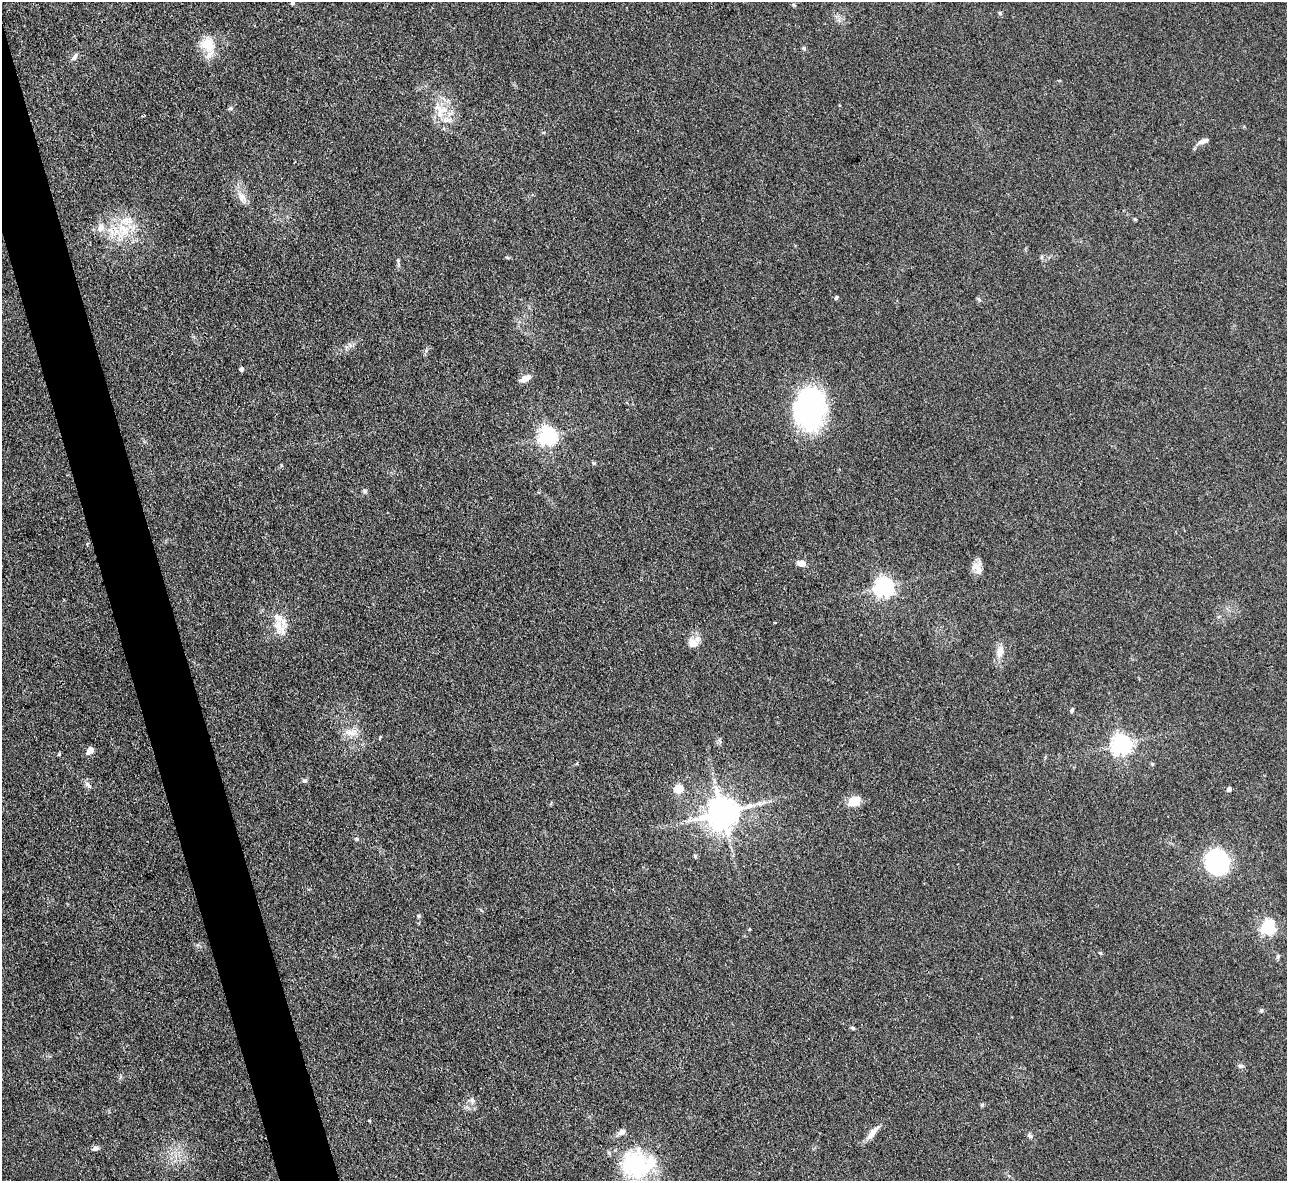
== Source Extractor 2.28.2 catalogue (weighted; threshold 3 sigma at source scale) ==
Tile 11 of 4 x 4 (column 3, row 3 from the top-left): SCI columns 2569-3853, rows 1440-2618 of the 5139 x 5115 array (HDU 1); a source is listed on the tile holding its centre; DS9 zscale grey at full resolution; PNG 1289 x 1183 px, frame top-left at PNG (2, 2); no overlay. Shown black and unused: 4% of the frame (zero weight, under 3 of 4 exposures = <1% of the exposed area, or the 3 px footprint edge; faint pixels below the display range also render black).
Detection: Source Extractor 2.28.2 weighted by HDU 2 'WHT'; one run over the whole footprint, this tile lists its part. Background 0.059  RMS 0.0053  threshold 0.0241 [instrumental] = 3 sigma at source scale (4.5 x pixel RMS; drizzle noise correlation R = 1.50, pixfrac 1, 0.05/0.05 arcsec/px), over >= 5 px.
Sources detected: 63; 6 inside a brighter listed object's ellipse — not listed separately; the other 57 listed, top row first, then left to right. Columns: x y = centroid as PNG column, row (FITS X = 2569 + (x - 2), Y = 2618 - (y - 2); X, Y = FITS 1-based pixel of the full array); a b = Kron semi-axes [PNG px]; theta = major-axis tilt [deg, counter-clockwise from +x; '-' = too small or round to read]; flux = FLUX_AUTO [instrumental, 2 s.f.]
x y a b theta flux
293 3 6 4 15 0.87
1000 13 6 4 -46 0.73
207 44 21 19 -36 12
804 48 6 5 - 0.91
75 57 11 5 58 1.8
230 108 6 5 - 1
440 112 16 8 88 6.6
1203 141 13 6 19 2.9
242 197 13 9 -54 4.2
1135 219 4 4 - 0.62
101 228 11 9 77 4.2
124 229 22 13 -36 14
1042 257 6 4 89 0.83
836 298 5 4 - 1.1
979 299 7 5 -60 0.83
241 369 5 5 - 1.1
525 378 13 6 27 3.9
809 409 40 31 82 100
548 436 7 6 - 250
365 491 7 5 -34 1.1
802 563 9 6 -11 3.9
979 570 14 9 83 3.7
884 587 7 7 - 270
774 622 3 2 - 0.47
278 626 21 13 -66 9.5
692 644 14 11 73 5
1000 652 16 10 76 5.2
1072 710 6 4 64 1
351 732 21 9 3 5.6
380 737 5 3 - 0.52
1121 744 7 7 - 320
90 751 8 6 52 4.1
1152 764 5 5 - 0.69
305 780 7 5 15 1.1
88 785 12 5 -46 1.8
678 789 5 5 - 23
1229 789 4 4 - 3.1
854 801 16 12 18 7.1
760 804 7 4 -19 1.2
723 813 9 9 - 1200
357 839 6 4 -19 0.72
695 856 6 4 -46 0.72
1217 862 23 20 -67 59
419 916 5 4 - 0.68
1268 927 6 6 - 120
1100 953 5 5 - 0.65
1278 956 6 5 - 0.99
1261 1010 6 6 - 1.1
853 1028 6 4 -27 0.87
1240 1066 7 5 10 1.1
472 1100 8 6 -57 1.7
982 1105 5 5 - 0.68
622 1132 11 7 28 2.5
872 1133 21 6 52 5.1
1030 1136 8 5 -31 1.3
95 1148 9 5 23 1.9
637 1164 43 34 -2 49